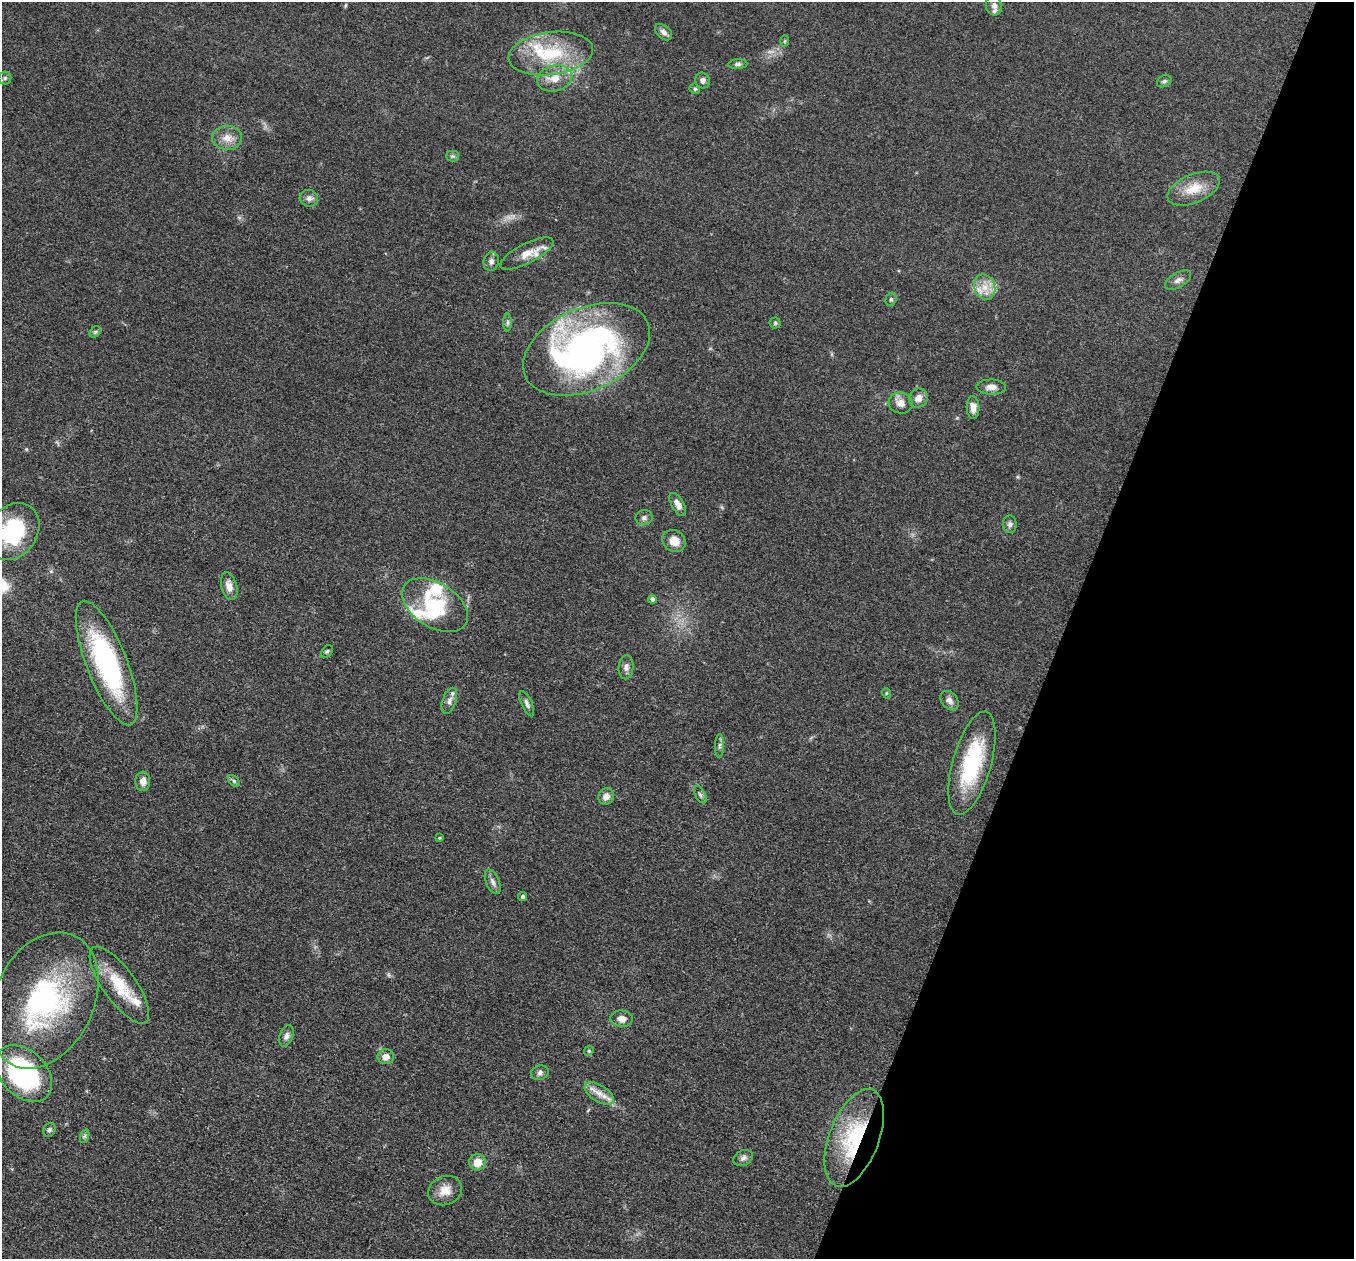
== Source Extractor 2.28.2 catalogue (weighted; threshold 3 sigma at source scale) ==
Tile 8 of 4 x 4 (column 4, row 2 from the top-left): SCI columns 4089-5440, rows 2711-3967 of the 5457 x 5503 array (HDU 1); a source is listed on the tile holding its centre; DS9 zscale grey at full resolution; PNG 1356 x 1261 px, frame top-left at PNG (2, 2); each listed source drawn as its Kron ellipse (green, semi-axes under 4 px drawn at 4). Shown black and unused: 21% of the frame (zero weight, under 3 of 5 exposures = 4% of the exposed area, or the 3 px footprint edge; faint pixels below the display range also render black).
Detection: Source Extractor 2.28.2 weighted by HDU 2 'WHT'; one run over the whole footprint, this tile lists its part. Background 0.054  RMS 0.006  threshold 0.0268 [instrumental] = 3 sigma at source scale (4.5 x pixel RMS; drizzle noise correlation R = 1.50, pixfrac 1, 0.05/0.05 arcsec/px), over >= 5 px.
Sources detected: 73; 3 inside a brighter object's white glare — neither listed nor drawn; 4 inside a brighter listed object's ellipse — not listed separately; the other 66 listed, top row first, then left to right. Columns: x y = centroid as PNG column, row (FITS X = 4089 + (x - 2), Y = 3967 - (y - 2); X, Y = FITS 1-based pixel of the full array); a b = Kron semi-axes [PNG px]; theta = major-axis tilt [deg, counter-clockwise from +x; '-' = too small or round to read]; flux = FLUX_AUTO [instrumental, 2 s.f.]
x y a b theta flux
994 6 10 8 -75 2.5
663 32 10 6 -41 2.5
785 41 6 4 88 0.67
551 54 42 21 8 37
738 64 9 5 3 1.6
5 78 6 6 - 1.3
555 78 18 13 15 8.8
702 80 8 7 - 2.3
1164 81 8 5 28 1.3
695 89 5 4 - 0.93
227 138 15 12 -1 6.4
452 156 6 5 - 1
1194 189 28 14 23 12
309 198 9 8 - 2.6
527 253 29 9 27 9.1
491 261 9 7 73 2.5
1178 280 14 7 31 2.9
985 287 13 10 -69 7
891 299 7 5 74 1.2
508 322 9 4 90 1.2
775 323 5 5 - 0.95
95 332 6 5 - 1
586 349 67 41 24 230
991 387 15 7 -1 3.7
918 398 10 9 - 4.2
901 403 12 10 -13 4.4
973 408 11 6 -88 4.5
678 504 13 6 -60 4.5
644 518 8 7 - 2
1010 524 9 7 -87 1.9
13 532 30 24 55 44
674 541 12 10 -34 6.5
229 586 14 8 -75 5.1
652 599 4 4 - 2.2
435 605 36 22 -32 34
327 651 7 5 48 1
107 663 66 20 -68 89
626 667 12 7 86 2.6
886 693 5 3 - 0.62
449 701 13 6 70 3.1
949 701 11 8 -51 2.8
527 704 14 5 -65 2
720 746 12 4 89 1.7
972 763 53 19 74 46
143 781 9 7 -88 4.3
234 781 7 4 -45 1.1
700 795 9 5 -61 1.4
606 796 8 7 - 4.1
439 838 4 3 - 0.58
493 882 13 6 -67 2.5
522 896 4 4 - 1.5
119 985 46 16 -54 23
44 1001 72 49 64 120
622 1019 11 8 -5 4.6
286 1036 11 6 70 2.6
589 1051 5 4 - 0.76
386 1057 8 7 - 4.7
24 1073 33 23 -45 93
540 1073 9 7 19 2.1
599 1093 16 8 -31 5.8
49 1130 7 6 - 1.3
85 1136 7 4 71 1.2
854 1138 51 25 69 52
743 1158 10 7 26 2.3
477 1162 8 8 - 8
445 1191 17 14 21 7.8
Overlapping masked pixels (flux is a lower limit): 1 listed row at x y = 854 1138
Isophote crosses this tile's border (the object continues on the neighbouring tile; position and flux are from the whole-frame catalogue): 1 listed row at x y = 13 532